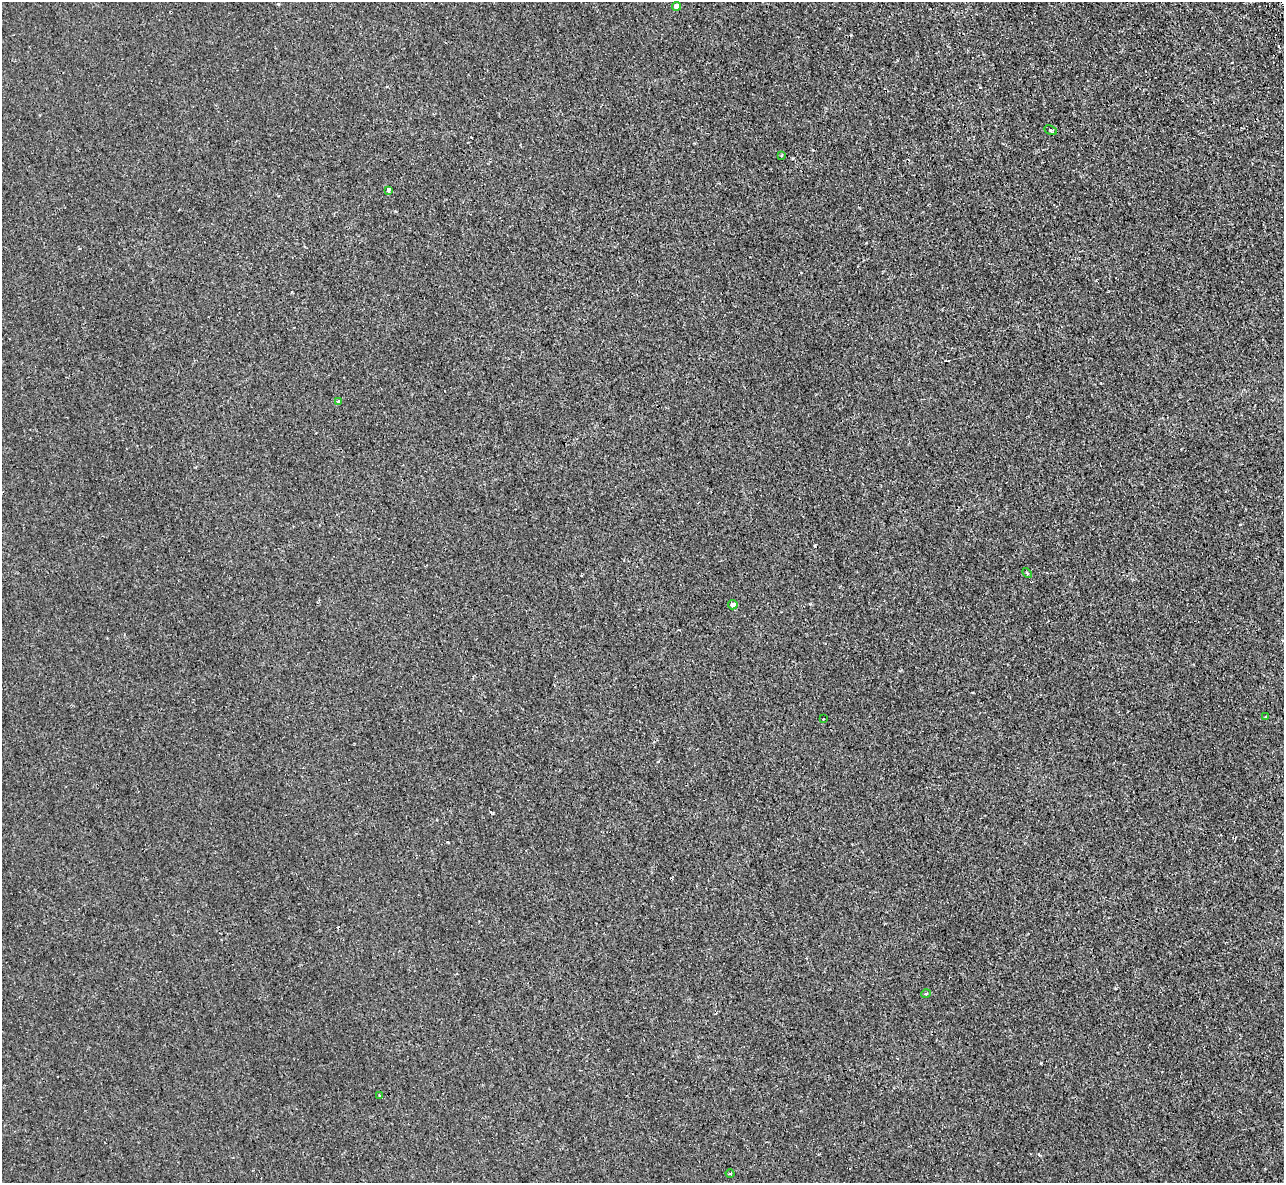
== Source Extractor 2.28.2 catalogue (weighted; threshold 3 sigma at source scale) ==
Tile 10 of 4 x 4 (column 2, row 3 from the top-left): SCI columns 1331-2612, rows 1360-2540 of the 5225 x 5202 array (HDU 1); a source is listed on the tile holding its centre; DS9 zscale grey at full resolution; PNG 1286 x 1185 px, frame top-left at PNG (2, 2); each listed source drawn as its Kron ellipse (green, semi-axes under 4 px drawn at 4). Shown black and unused: <1% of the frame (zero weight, under 2 of 3 exposures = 4% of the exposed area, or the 3 px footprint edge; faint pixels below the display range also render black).
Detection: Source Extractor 2.28.2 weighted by HDU 2 'WHT'; one run over the whole footprint, this tile lists its part. Background 0.00208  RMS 0.0037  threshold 0.0165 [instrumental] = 3 sigma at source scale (4.5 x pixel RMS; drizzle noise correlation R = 1.50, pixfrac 1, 0.05/0.05 arcsec/px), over >= 5 px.
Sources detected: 14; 2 cosmic-ray / hot-pixel residue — neither listed nor drawn; the other 12 listed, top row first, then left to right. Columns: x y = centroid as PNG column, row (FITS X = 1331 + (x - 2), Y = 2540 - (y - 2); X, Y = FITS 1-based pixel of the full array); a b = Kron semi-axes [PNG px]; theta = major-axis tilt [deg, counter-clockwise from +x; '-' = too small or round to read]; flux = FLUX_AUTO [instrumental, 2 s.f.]
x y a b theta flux
676 6 4 4 - 3.3
1050 130 6 4 -27 0.54
781 156 4 3 - 0.36
388 190 4 3 - 0.86
338 401 3 3 - 0.58
1027 573 6 3 -47 0.42
733 605 5 4 - 1.6
1266 717 4 4 - 0.35
823 719 3 2 - 0.75
926 994 5 3 - 0.37
379 1095 4 3 - 0.75
730 1173 4 3 - 0.35